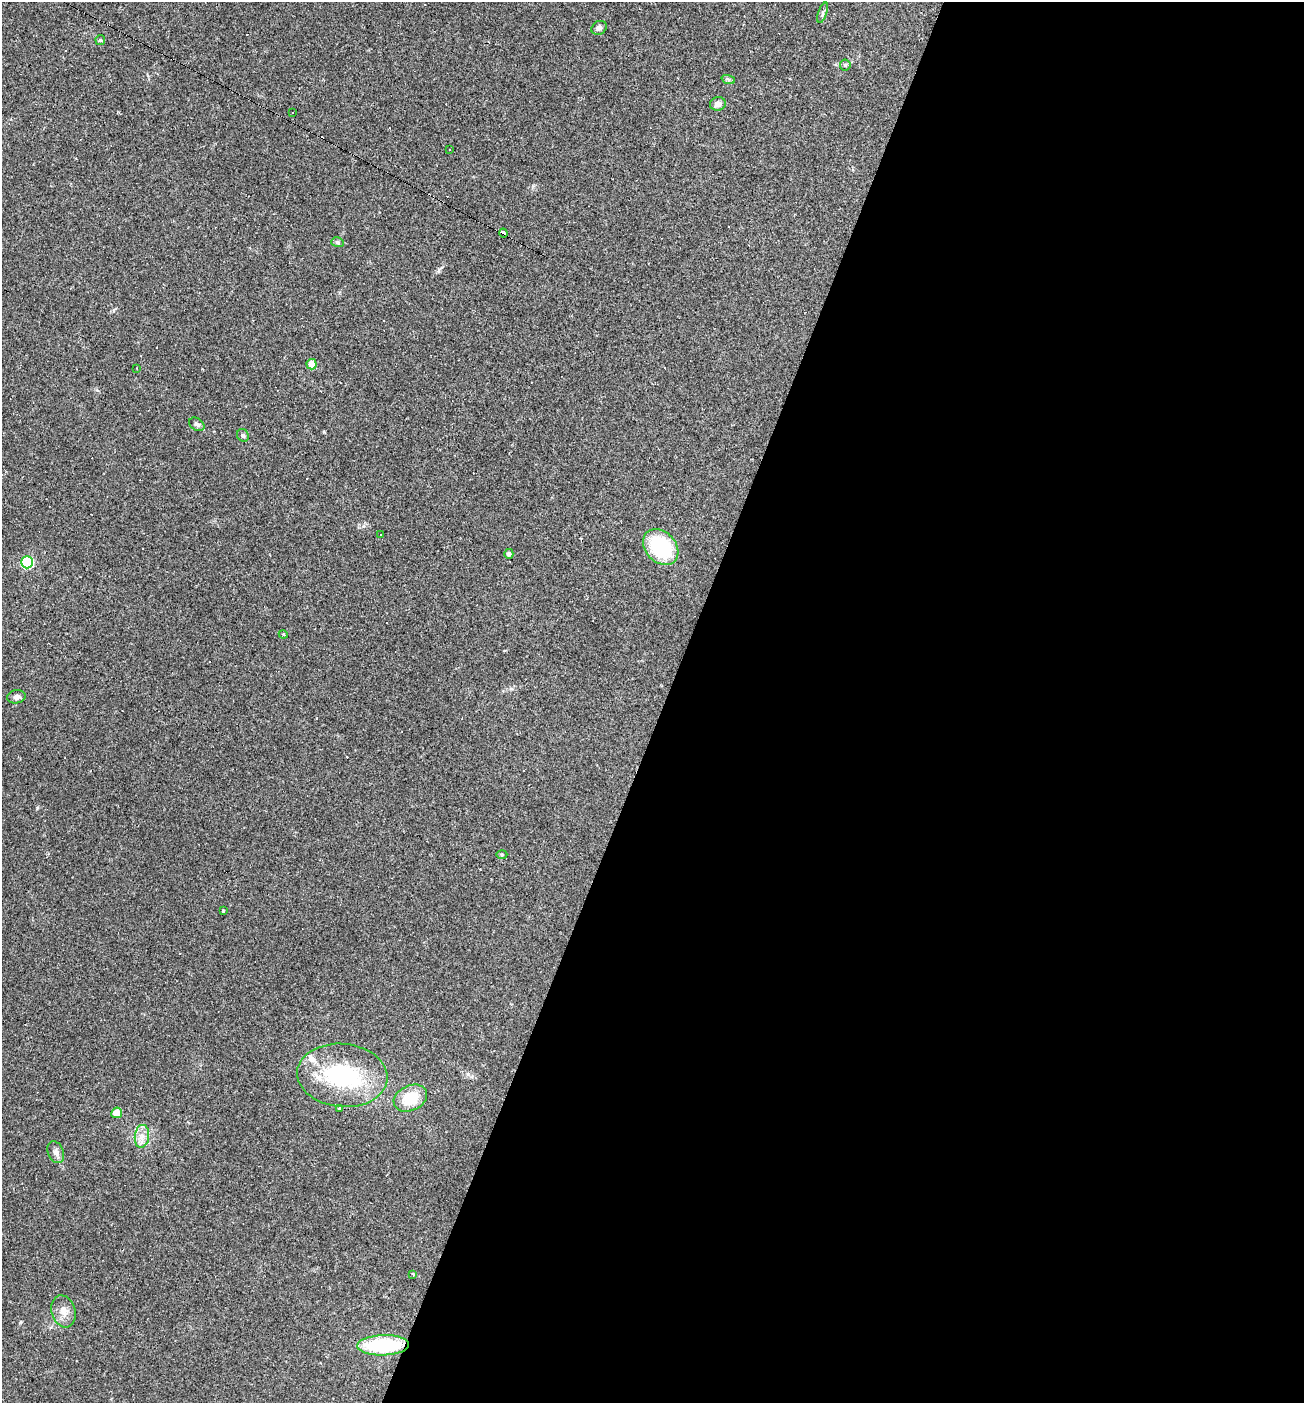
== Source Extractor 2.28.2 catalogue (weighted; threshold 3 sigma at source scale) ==
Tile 12 of 4 x 4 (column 4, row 3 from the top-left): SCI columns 4045-5346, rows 1403-2803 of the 5617 x 5606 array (HDU 1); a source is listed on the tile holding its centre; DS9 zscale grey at full resolution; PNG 1306 x 1405 px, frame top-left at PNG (2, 2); each listed source drawn as its Kron ellipse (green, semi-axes under 4 px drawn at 4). Shown black and unused: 49% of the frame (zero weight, under 2 of 3 exposures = <1% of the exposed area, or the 3 px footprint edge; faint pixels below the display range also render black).
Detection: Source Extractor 2.28.2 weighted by HDU 2 'WHT'; one run over the whole footprint, this tile lists its part. Background 0.0642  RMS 0.0053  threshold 0.0239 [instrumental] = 3 sigma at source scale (4.5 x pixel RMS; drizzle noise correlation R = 1.50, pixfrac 1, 0.05/0.05 arcsec/px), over >= 5 px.
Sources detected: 46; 1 inside a brighter object's white glare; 13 cosmic-ray / hot-pixel residue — neither listed nor drawn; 1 inside a brighter listed object's ellipse — not listed separately; the other 31 listed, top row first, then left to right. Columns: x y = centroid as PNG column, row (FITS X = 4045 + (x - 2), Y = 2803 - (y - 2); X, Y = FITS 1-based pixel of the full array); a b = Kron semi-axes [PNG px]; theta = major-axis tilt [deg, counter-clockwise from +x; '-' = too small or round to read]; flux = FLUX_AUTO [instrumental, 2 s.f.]
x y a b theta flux
823 13 11 4 70 1.2
599 28 8 6 31 2
100 40 5 5 - 0.58
845 65 5 5 - 0.85
728 79 7 4 -19 0.88
718 104 8 6 10 2.5
293 112 2 2 - 0.44
449 150 3 2 - 0.65
503 233 4 3 - 5.2
337 242 6 5 - 0.94
312 364 5 5 - 11
137 368 2 2 - 0.41
197 424 8 6 -33 1.4
243 435 7 5 -56 1
381 535 2 2 - 0.42
661 547 20 15 -46 37
509 554 5 4 - 1.5
27 562 6 6 - 61
283 634 4 3 - 0.53
16 697 9 6 11 1.8
502 854 5 3 - 0.59
223 911 4 3 - 1.7
342 1075 45 31 -5 51
410 1098 17 12 25 15
339 1109 3 2 - 0.68
117 1113 5 5 - 7
142 1136 11 7 84 3.6
56 1152 11 8 -69 2.2
413 1274 3 3 - 0.83
64 1311 16 11 -73 4.9
383 1345 26 10 2 43
Overlapping masked pixels (flux is a lower limit): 1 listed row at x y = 503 233
Unlisted compact peaks at least as high as the median listed source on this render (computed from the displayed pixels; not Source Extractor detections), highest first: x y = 37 808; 324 432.